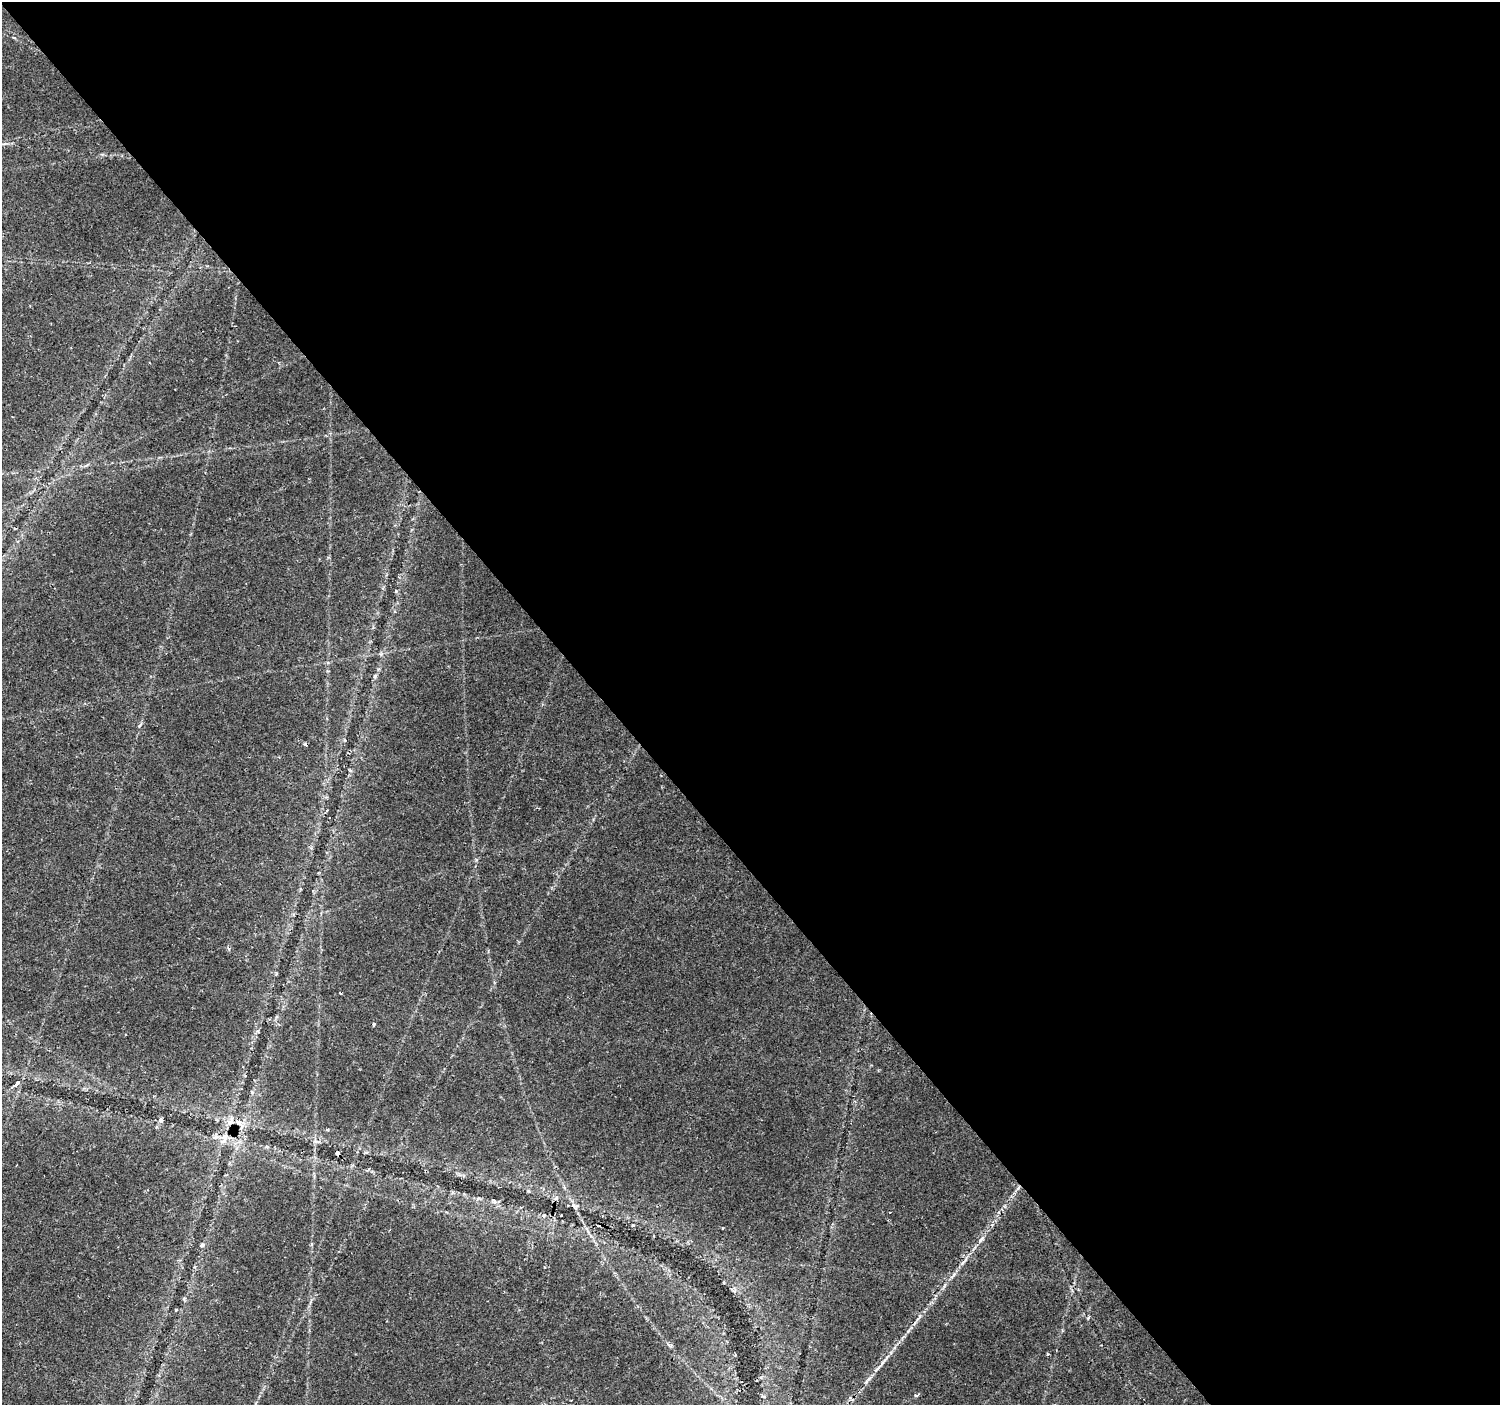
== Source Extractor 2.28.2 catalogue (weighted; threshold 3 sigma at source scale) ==
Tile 8 of 4 x 4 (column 4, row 2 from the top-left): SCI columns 4504-6001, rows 3008-4410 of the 6001 x 5954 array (HDU 1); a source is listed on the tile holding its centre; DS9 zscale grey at full resolution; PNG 1502 x 1407 px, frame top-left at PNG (2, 2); no overlay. Shown black and unused: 60% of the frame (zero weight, under 2 of 3 exposures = <1% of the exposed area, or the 3 px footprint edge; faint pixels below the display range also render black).
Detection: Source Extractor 2.28.2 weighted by HDU 2 'WHT'; one run over the whole footprint, this tile lists its part. Background 0.0351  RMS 0.0034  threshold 0.0151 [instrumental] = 3 sigma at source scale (4.5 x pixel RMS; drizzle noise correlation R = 1.50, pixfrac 1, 0.0396/0.0396 arcsec/px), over >= 5 px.
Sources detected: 26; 3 cosmic-ray / hot-pixel residue — not listed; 1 inside a brighter listed object's ellipse — not listed separately; the other 22 listed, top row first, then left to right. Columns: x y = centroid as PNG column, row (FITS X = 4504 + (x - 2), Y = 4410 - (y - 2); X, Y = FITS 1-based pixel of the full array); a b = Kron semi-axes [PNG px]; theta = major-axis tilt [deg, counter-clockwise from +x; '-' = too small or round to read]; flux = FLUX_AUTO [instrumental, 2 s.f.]
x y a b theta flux
14 37 5 3 - 0.34
375 676 6 4 72 0.52
340 993 3 2 - 0.53
373 1024 3 3 - 0.82
17 1083 5 3 - 8
161 1120 6 5 - 0.68
238 1122 5 5 - 2.7
216 1137 9 6 27 1.3
224 1138 20 6 60 2.5
337 1153 4 4 - 4
1018 1188 7 4 46 0.74
574 1206 11 6 -23 0.98
544 1215 5 3 - 0.39
561 1215 3 2 - 0.28
981 1239 8 4 45 0.91
202 1245 6 5 - 0.63
963 1262 15 4 47 1.4
184 1299 6 4 -73 0.44
176 1309 3 2 - 0.66
1088 1318 4 3 - 0.48
878 1368 15 4 46 1.5
916 1395 8 3 12 0.49
Overlapping masked pixels (flux is a lower limit): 3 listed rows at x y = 238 1122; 337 1153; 1018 1188
Unlisted compact peaks at least as high as the median listed source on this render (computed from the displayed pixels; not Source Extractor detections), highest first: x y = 476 860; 920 1316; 396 591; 139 726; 258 1031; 669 1345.